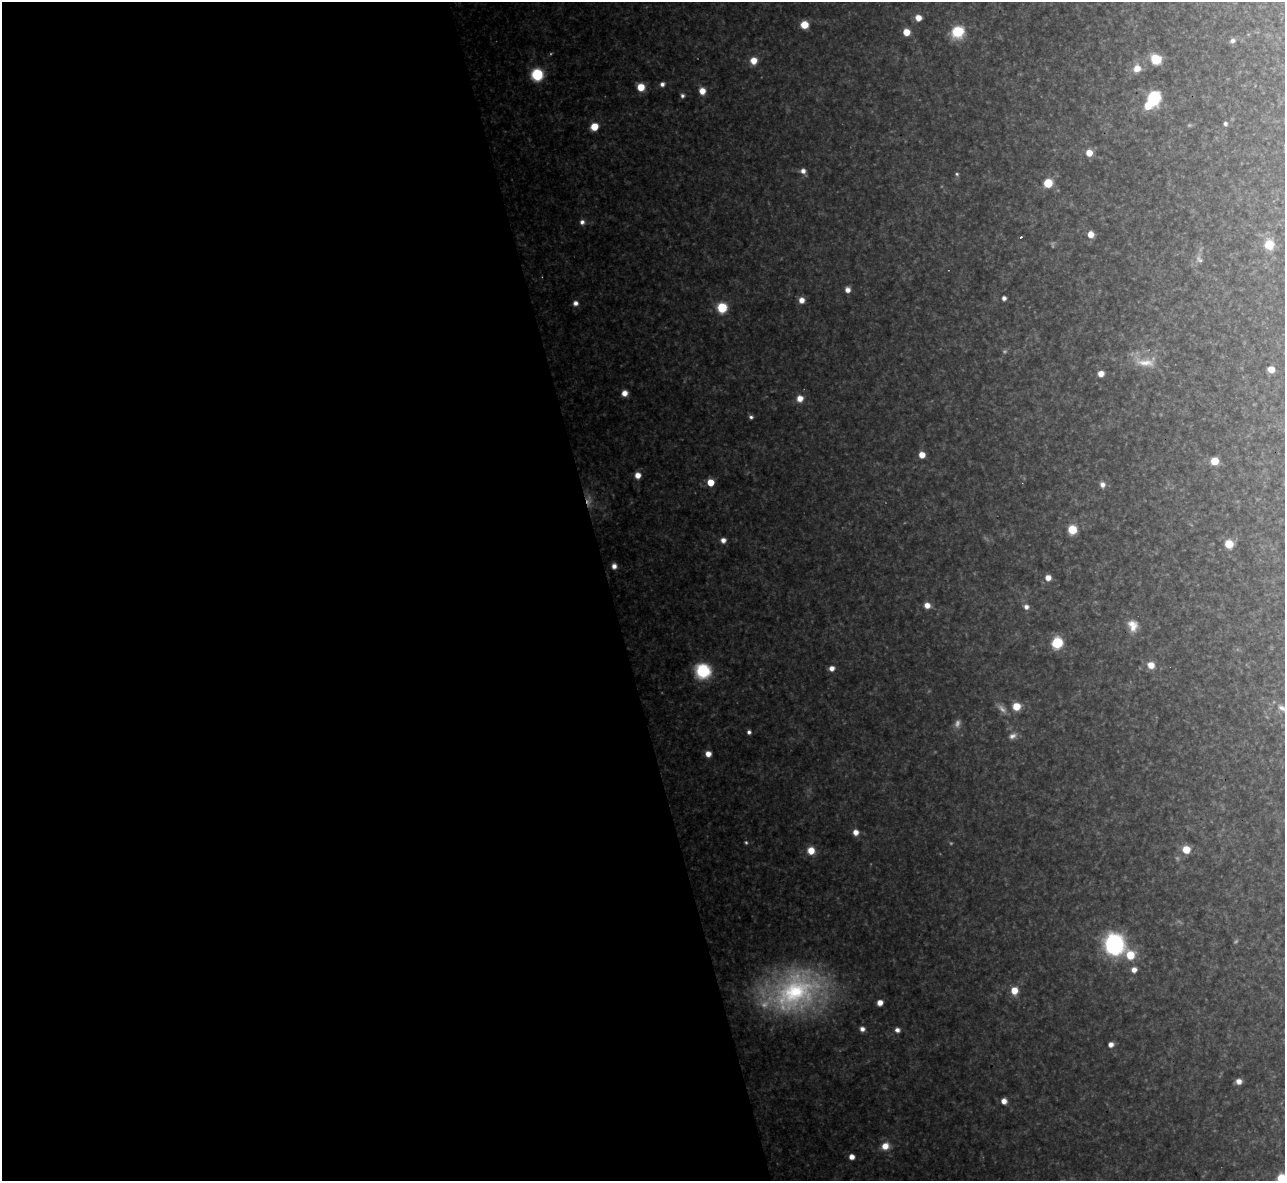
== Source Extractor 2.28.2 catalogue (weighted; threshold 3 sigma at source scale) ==
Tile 9 of 4 x 4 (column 1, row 3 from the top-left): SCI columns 1-1283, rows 1320-2498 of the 5133 x 5115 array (HDU 1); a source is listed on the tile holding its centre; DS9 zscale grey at full resolution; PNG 1287 x 1183 px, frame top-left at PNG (2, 2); no overlay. Shown black and unused: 47% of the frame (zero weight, under 3 of 4 exposures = <1% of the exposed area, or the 3 px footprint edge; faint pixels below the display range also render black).
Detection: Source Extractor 2.28.2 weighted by HDU 2 'WHT'; one run over the whole footprint, this tile lists its part. Background 0.327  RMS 0.02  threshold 0.0884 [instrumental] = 3 sigma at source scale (4.5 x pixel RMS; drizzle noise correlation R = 1.50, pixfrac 1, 0.05/0.05 arcsec/px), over >= 5 px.
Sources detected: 83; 8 too faint to see at this stretch — not listed; the other 75 listed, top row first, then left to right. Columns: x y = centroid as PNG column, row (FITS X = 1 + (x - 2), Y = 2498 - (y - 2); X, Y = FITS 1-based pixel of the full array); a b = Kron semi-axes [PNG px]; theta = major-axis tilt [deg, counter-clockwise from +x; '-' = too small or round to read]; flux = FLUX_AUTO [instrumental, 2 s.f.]
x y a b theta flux
918 18 6 6 - 19
804 25 6 6 - 33
906 32 6 5 - 29
958 32 9 8 - 99
1232 41 7 6 - 7.6
1156 59 11 9 -34 48
754 61 7 7 - 23
1137 68 10 9 - 23
537 75 7 7 - 140
662 84 6 5 - 7.3
641 87 6 6 - 35
702 91 7 6 - 21
682 96 6 5 - 5
1154 98 8 7 - 210
1148 106 7 7 - 32
1225 124 5 5 - 4.9
594 127 6 6 - 37
1089 153 6 6 - 28
803 171 7 6 - 10
957 174 5 5 - 3
1048 183 6 5 - 68
582 222 6 6 - 8.2
1090 234 6 5 - 21
1021 237 3 3 - 4.8
1269 245 8 8 - 45
848 290 6 5 - 11
1004 298 4 4 - 6.8
801 300 6 6 - 15
575 303 6 5 - 9.3
722 308 7 6 - 83
1145 362 33 12 0 41
1271 369 6 5 - 21
1101 374 6 5 - 16
624 393 6 6 - 15
800 398 7 7 - 18
751 417 5 5 - 4.9
922 455 5 5 - 24
1214 461 6 6 - 38
638 475 6 6 - 18
710 482 5 5 - 44
1102 485 7 7 - 11
1072 529 7 7 - 52
723 540 6 6 - 11
1229 544 7 6 - 38
614 566 5 5 - 10
1048 578 6 5 - 15
927 605 6 6 - 17
1026 607 6 6 - 9
1133 626 15 12 -72 24
1057 643 7 7 - 100
1151 665 8 7 - 21
832 668 6 6 - 11
703 671 11 10 - 140
1016 706 7 6 - 37
1282 708 16 8 -32 16
749 732 5 5 - 5.9
1013 736 11 7 26 9.7
708 754 6 6 - 16
856 832 6 6 - 14
1186 850 6 6 - 36
811 851 8 8 - 26
1114 944 12 11 - 410
1130 955 8 8 - 47
1134 970 6 5 - 13
1014 990 8 7 - 27
794 992 72 47 30 420
880 1003 5 5 - 16
862 1029 6 5 - 9
897 1030 6 5 - 8.3
1111 1044 6 5 - 11
1239 1081 6 5 - 12
1004 1101 6 6 - 13
885 1146 9 8 - 24
852 1157 5 5 - 14
1282 1178 6 6 - 79
Isophote crosses this tile's border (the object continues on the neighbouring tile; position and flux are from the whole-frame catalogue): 2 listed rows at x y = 1282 708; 1282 1178